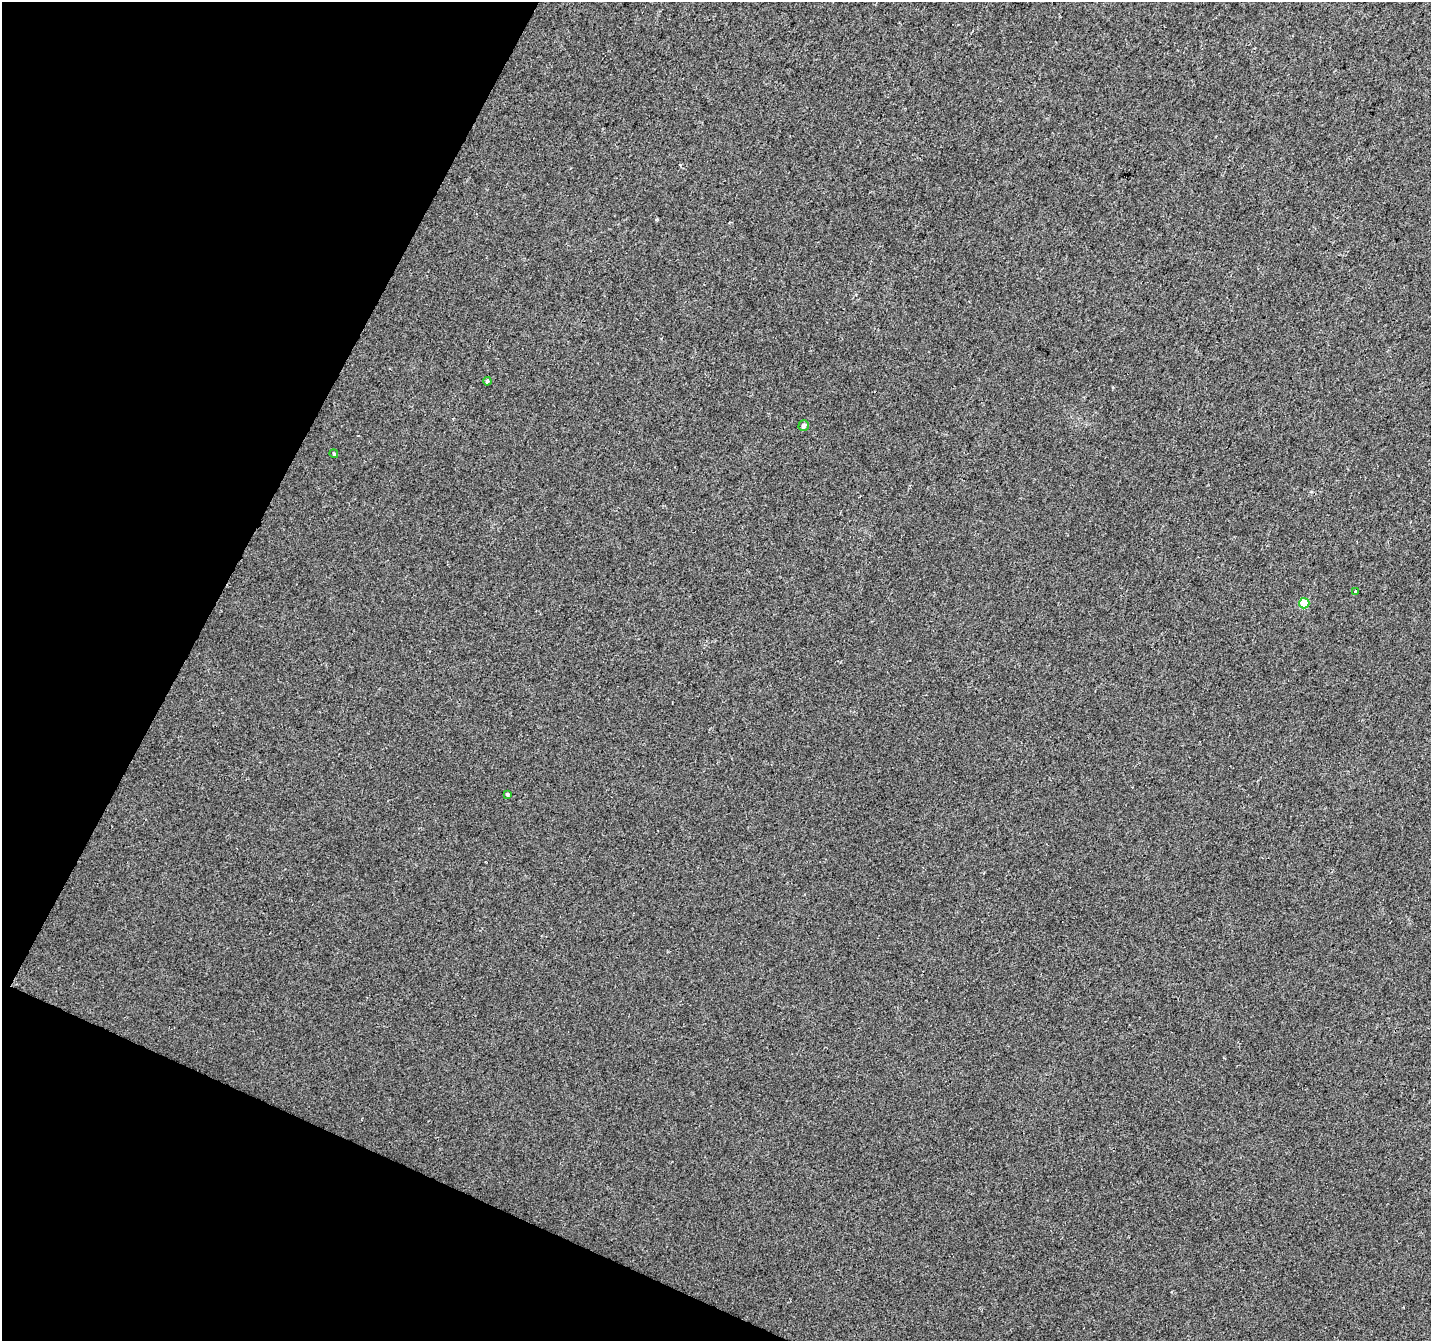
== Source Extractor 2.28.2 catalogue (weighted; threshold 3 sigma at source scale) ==
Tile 9 of 4 x 4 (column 1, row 3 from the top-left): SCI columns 8-1436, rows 1610-2948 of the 5729 x 5834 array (HDU 1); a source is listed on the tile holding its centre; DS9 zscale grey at full resolution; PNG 1433 x 1343 px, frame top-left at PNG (2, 2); each listed source drawn as its Kron ellipse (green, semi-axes under 4 px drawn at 4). Shown black and unused: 21% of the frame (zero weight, under 2 of 3 exposures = <1% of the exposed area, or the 3 px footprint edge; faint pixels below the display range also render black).
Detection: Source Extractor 2.28.2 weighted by HDU 2 'WHT'; one run over the whole footprint, this tile lists its part. Background 0.028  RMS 0.0094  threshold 0.0421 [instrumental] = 3 sigma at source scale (4.5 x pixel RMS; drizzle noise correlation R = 1.50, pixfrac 1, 0.0396/0.0396 arcsec/px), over >= 5 px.
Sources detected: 6; all 6 listed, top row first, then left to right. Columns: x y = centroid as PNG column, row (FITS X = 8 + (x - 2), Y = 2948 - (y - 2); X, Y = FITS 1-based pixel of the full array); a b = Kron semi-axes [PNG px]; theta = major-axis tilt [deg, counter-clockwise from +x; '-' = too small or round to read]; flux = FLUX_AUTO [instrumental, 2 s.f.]
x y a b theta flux
487 381 4 4 - 1.8
804 426 5 5 - 2.9
334 454 4 3 - 0.99
1356 592 3 3 - 1.7
1304 603 5 5 - 26
507 794 4 3 - 1.4